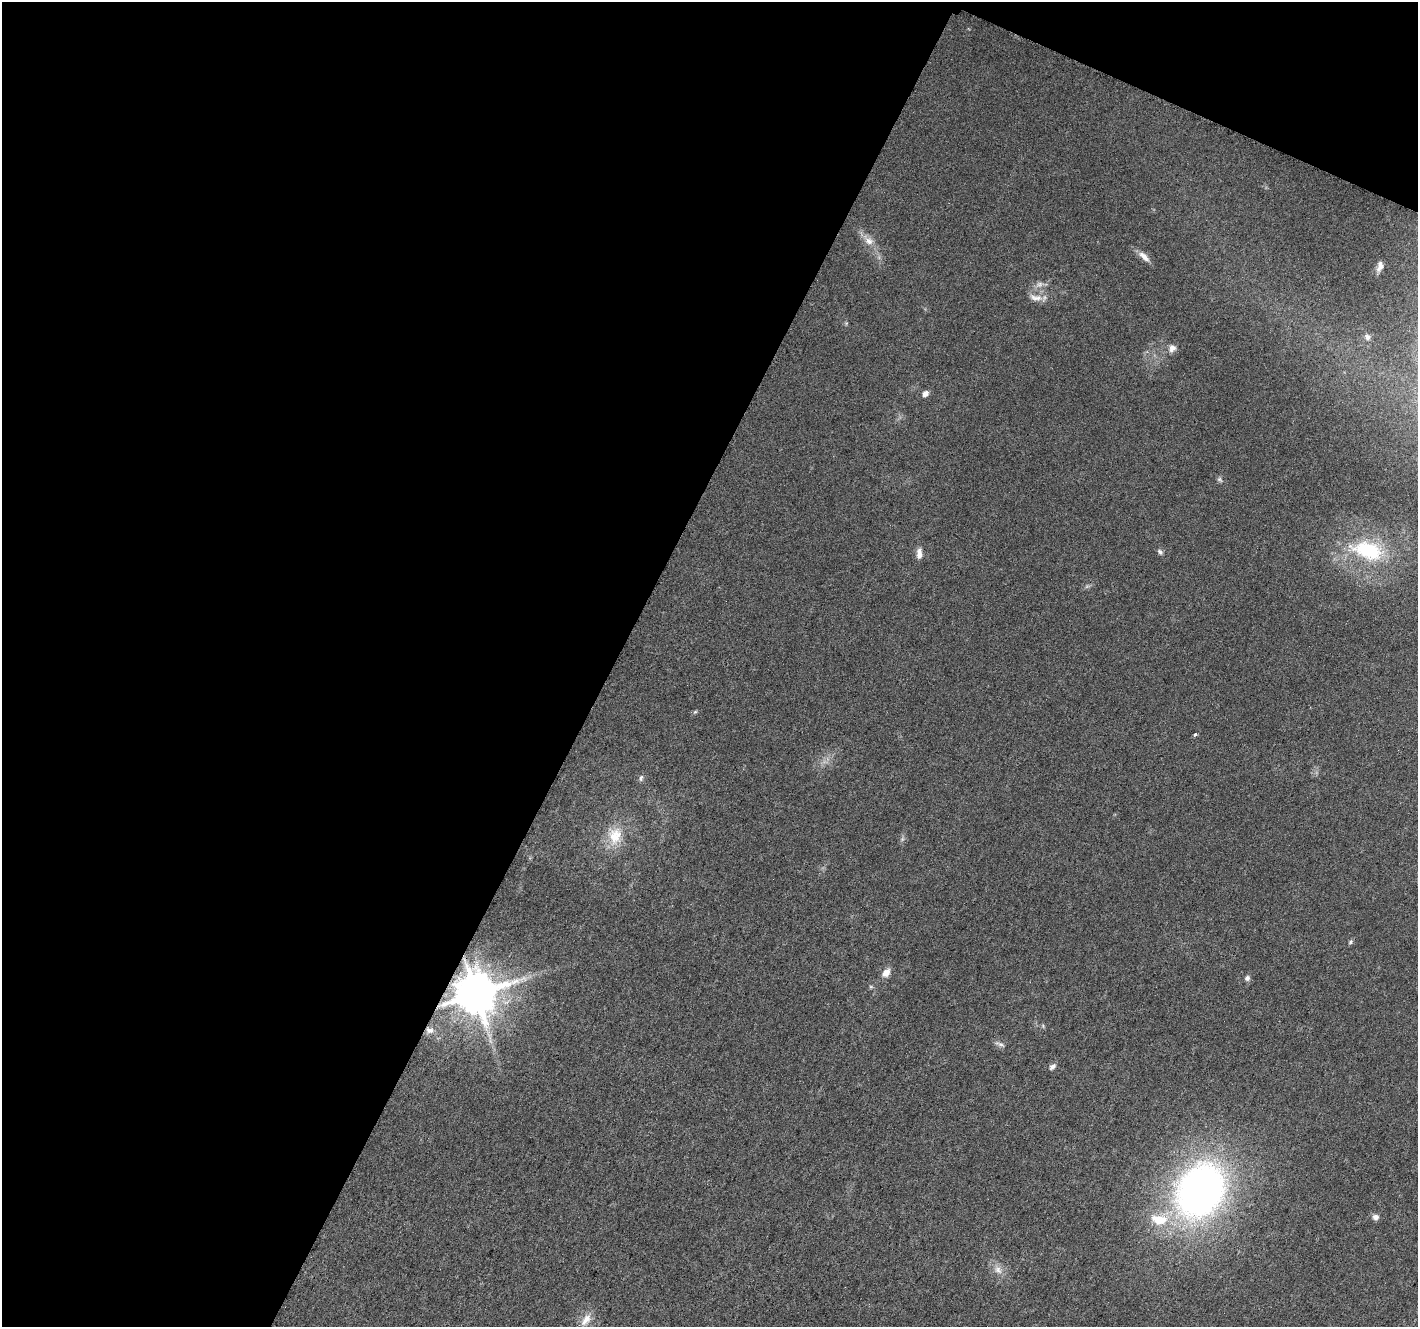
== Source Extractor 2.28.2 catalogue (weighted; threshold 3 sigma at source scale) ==
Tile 1 of 2 x 2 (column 1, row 1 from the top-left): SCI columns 7-1422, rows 1458-2782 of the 2845 x 2896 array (HDU 1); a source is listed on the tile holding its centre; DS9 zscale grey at full resolution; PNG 1420 x 1329 px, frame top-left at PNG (2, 2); no overlay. Shown black and unused: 46% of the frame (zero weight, under 3 of 6 exposures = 1% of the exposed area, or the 3 px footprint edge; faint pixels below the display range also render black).
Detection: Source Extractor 2.28.2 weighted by HDU 2 'WHT'; one run over the whole footprint, this tile lists its part. Background 0.0271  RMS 0.0048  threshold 0.0197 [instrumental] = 3 sigma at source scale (4.09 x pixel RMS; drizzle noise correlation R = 1.36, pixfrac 0.8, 0.0396/0.0396 arcsec/px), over >= 5 px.
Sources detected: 28; all 28 listed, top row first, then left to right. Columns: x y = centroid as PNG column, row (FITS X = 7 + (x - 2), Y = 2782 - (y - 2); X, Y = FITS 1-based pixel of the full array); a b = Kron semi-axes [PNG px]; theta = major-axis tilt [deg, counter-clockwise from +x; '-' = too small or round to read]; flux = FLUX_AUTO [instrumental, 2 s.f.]
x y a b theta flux
869 241 13 10 -27 4
1144 256 18 7 -43 3.4
1380 266 9 5 75 2.3
1039 284 10 8 29 2.4
1036 298 19 9 -7 4
1367 337 9 8 - 2
1172 348 10 9 - 2.6
925 393 8 7 - 1.9
1220 480 8 6 -45 1
1367 550 43 22 -16 34
1160 552 8 5 -46 1.2
919 554 12 7 -86 3
695 712 6 4 41 0.6
1195 734 6 4 49 0.76
641 778 9 6 65 1.2
615 836 24 19 79 12
1350 942 6 5 - 0.86
886 973 12 8 51 3.5
1247 978 7 6 - 1.3
475 993 11 11 - 2100
430 1030 10 7 3 2.2
999 1044 14 5 -20 1.5
1052 1067 10 6 35 1.4
1200 1190 45 35 58 270
1375 1217 7 6 - 2.2
1159 1220 26 15 -11 15
998 1270 13 9 -56 3.6
586 1320 20 9 53 5.1
Overlapping masked pixels (flux is a lower limit): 1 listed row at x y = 475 993